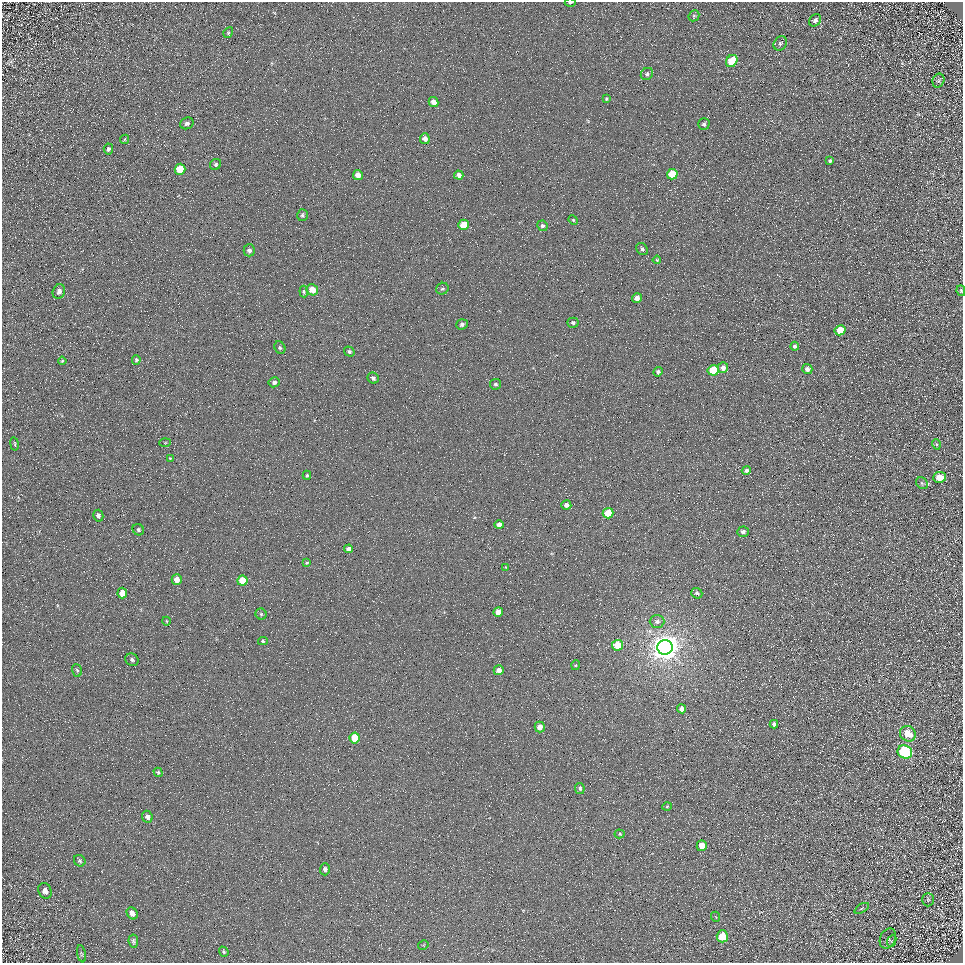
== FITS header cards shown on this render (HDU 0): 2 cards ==
NAXIS1  =                  961
NAXIS2  =                  961

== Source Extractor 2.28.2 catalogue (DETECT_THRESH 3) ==
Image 961 x 961 px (HDU 0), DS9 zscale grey, 1 PNG px = 1 image px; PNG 965 x 965 px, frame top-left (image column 1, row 961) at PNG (2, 2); each listed source drawn as its Kron ellipse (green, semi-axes under 4 px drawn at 4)
Background 4.34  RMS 8.6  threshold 25.9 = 3 sigma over >= 5 px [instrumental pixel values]
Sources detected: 107; all 107 listed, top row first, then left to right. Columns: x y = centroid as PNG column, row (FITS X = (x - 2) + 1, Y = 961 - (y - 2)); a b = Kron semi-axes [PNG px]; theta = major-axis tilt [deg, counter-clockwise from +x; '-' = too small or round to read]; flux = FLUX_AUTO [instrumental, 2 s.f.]
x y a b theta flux
570 2 5 2 - 860
694 16 6 5 - 930
815 20 7 5 42 1800
228 33 5 4 - 910
780 43 7 6 - 1500
732 61 6 5 - 16000
647 74 6 5 - 1400
938 81 7 5 68 970
606 99 4 3 - 630
433 102 5 4 - 5200
187 123 7 5 27 1800
704 124 6 5 - 1200
124 139 5 3 - 620
425 139 5 5 - 3200
108 149 5 4 - 1400
830 161 4 3 - 1100
216 164 6 5 - 1200
180 169 5 5 - 12000
672 174 5 5 - 16000
358 175 5 4 - 4600
459 175 5 4 - 2800
302 215 6 5 - 1200
573 220 5 4 - 690
463 225 5 5 - 11000
542 226 5 5 - 1600
642 249 7 5 -48 1400
249 250 6 5 - 1800
657 260 4 4 - 660
442 289 6 5 - 1000
312 290 6 5 - 7600
59 291 7 6 - 2500
961 291 5 4 - 940
304 292 6 3 -84 770
637 298 5 4 - 3500
573 323 5 5 - 1200
462 324 6 5 - 1700
840 330 6 5 - 12000
795 346 4 4 - 1300
280 348 6 5 - 1200
349 352 5 4 - 1500
136 360 5 4 - 1100
62 361 4 4 - 680
723 368 5 5 - 3400
807 369 5 5 - 2300
713 370 5 5 - 22000
658 372 5 4 - 1400
373 378 6 5 - 1800
274 382 5 5 - 1800
495 384 5 5 - 1200
165 443 5 3 - 560
14 444 6 3 -81 590
936 444 5 3 - 630
170 458 4 4 - 530
746 470 5 4 - 1700
307 475 4 3 - 940
940 477 6 5 - 8000
922 483 6 5 - 990
566 505 5 5 - 2300
608 513 5 5 - 18000
98 516 6 5 - 1600
499 525 5 4 - 2700
138 530 6 5 - 980
743 532 6 5 - 1800
348 549 4 4 - 2400
307 563 3 3 - 680
506 567 3 3 - 540
177 580 5 5 - 5200
242 581 5 5 - 14000
122 593 5 5 - 7200
697 593 5 5 - 1500
498 612 5 4 - 5500
261 614 5 5 - 1000
166 621 4 3 - 420
657 621 7 6 - 1900
263 641 5 4 - 830
618 645 5 5 - 11000
665 647 8 7 - 880000
132 660 7 6 - 1500
576 665 5 3 - 570
77 670 6 4 -71 1100
499 670 5 5 - 3900
681 709 4 4 - 3400
774 724 4 4 - 1400
540 727 5 5 - 4700
908 734 8 7 - 10000
355 738 5 5 - 12000
905 752 7 6 - 77000
158 772 5 4 - 820
580 788 5 5 - 1100
667 806 5 3 - 490
147 817 6 5 - 2100
619 834 5 4 - 740
702 846 5 5 - 7400
80 861 6 5 - 1100
325 869 6 5 - 2200
45 891 8 6 -63 2900
928 900 6 5 - 1100
862 908 8 3 30 770
132 913 6 5 - 3000
716 917 5 3 - 420
722 936 6 5 - 12000
888 939 10 7 65 2000
133 941 7 4 -82 940
892 941 6 4 65 760
423 945 5 3 - 500
224 952 5 4 - 950
81 954 9 4 -80 860
At the frame edge (FLAGS 8, measured only in part): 2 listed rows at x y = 570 2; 961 291